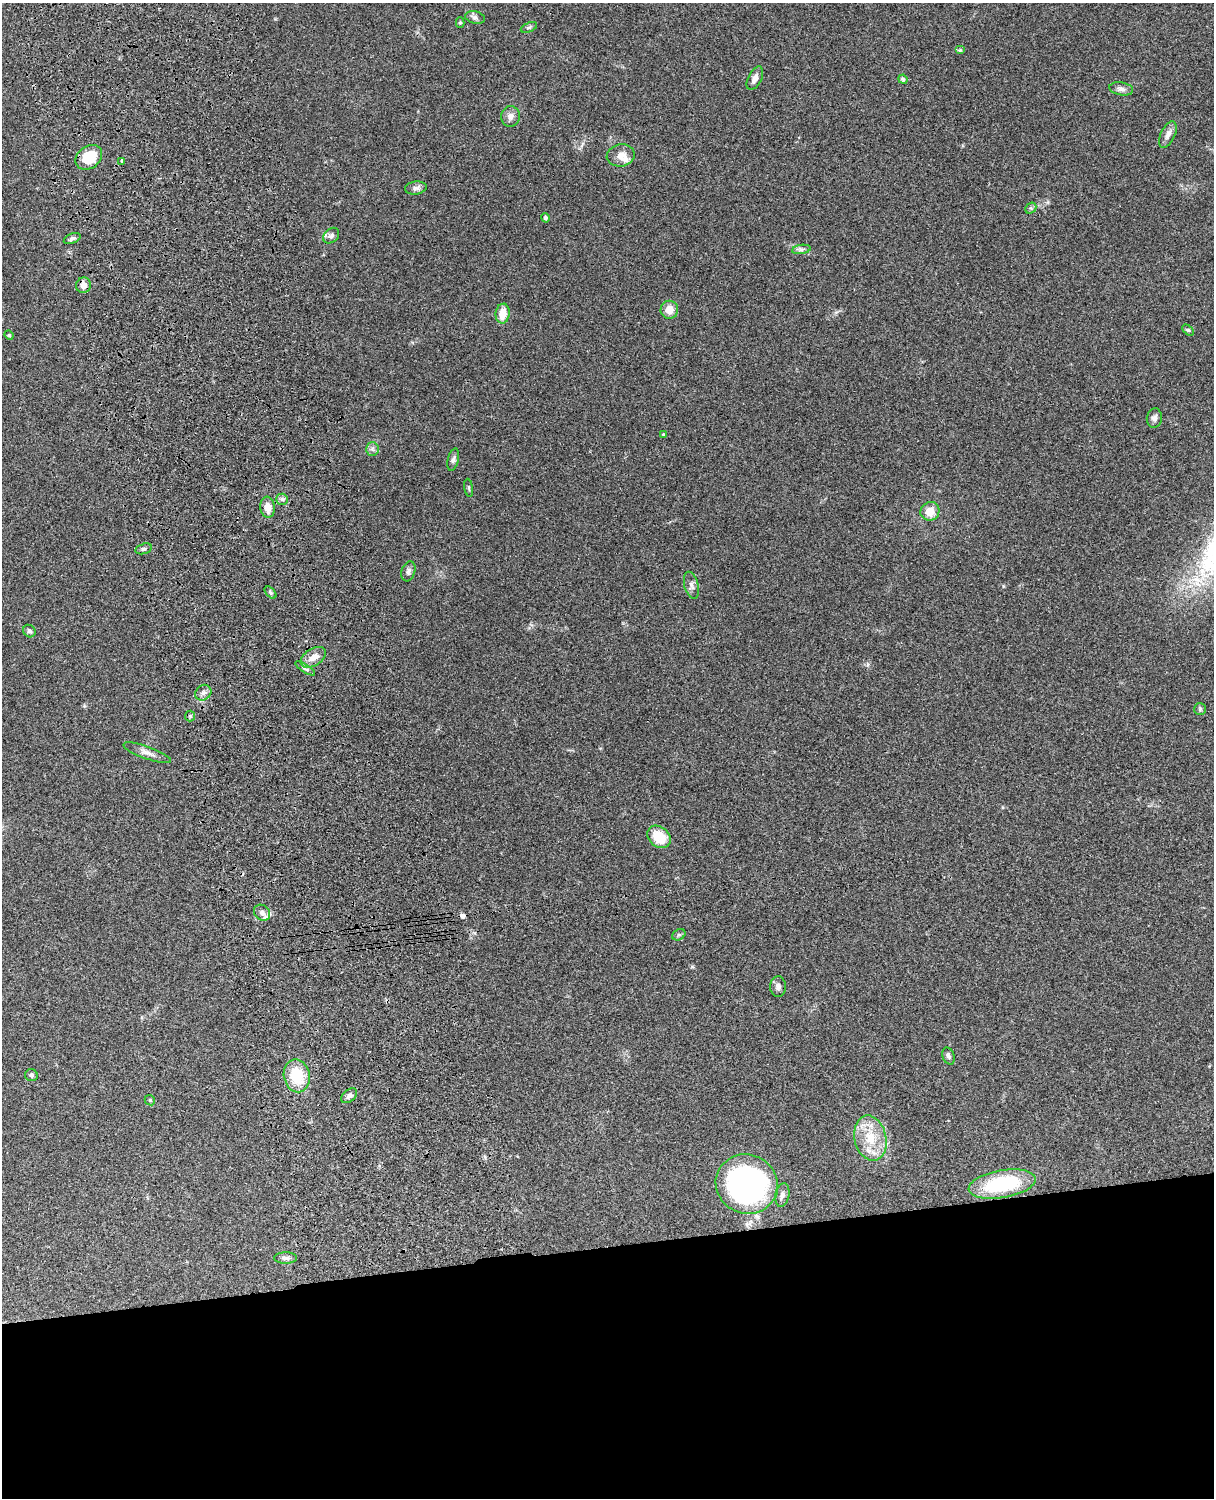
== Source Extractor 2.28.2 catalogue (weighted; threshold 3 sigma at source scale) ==
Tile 11 of 4 x 3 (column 3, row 3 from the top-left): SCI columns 2546-3757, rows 277-1772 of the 5087 x 4926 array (HDU 1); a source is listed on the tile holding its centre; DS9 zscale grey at full resolution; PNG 1216 x 1500 px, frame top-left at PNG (2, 3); each listed source drawn as its Kron ellipse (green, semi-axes under 4 px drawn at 4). Shown black and unused: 17% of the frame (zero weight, under 3 of 4 exposures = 6% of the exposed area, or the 3 px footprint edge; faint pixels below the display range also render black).
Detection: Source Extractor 2.28.2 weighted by HDU 2 'WHT'; one run over the whole footprint, this tile lists its part. Background 0.104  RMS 0.0065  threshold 0.0292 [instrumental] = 3 sigma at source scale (4.5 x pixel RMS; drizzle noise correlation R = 1.50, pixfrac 1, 0.05/0.05 arcsec/px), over >= 5 px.
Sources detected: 61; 1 cosmic-ray / hot-pixel residue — neither listed nor drawn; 4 inside a brighter listed object's ellipse — not listed separately; the other 56 listed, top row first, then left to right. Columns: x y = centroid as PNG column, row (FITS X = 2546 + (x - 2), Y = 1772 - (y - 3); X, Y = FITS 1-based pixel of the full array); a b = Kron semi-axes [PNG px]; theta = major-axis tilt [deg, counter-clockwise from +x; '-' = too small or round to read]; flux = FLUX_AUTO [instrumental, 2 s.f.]
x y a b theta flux
475 18 10 6 -13 2
460 23 5 4 - 1
529 27 8 4 24 1.2
960 50 5 4 - 0.73
755 78 13 6 64 3.7
903 79 5 4 - 1
1121 89 12 6 -10 2.6
511 116 10 9 - 3.6
1168 134 14 7 65 3.6
621 155 14 11 10 5.5
89 157 14 11 36 17
122 161 3 3 - 0.89
416 188 11 6 8 2.2
1031 208 6 5 - 1.2
545 218 5 4 - 1.5
331 236 9 6 44 2.1
72 239 9 5 23 1.5
801 249 9 4 8 1.8
83 285 8 7 - 3.6
669 310 9 8 - 6.9
503 314 10 7 81 9.3
1188 330 7 4 -43 0.92
9 335 5 4 - 0.69
1154 418 10 7 80 2.4
663 435 3 3 - 0.78
372 449 7 6 - 1.9
453 459 11 5 77 1.9
469 488 9 3 -81 0.86
282 499 6 5 - 1.6
268 507 11 7 -84 5.6
930 511 10 9 - 8.8
144 549 8 5 16 1.6
408 571 10 6 72 2.1
691 585 14 7 -75 3
270 592 7 4 -46 1.1
29 631 7 6 - 1.6
313 657 14 8 33 5.8
305 668 11 4 -33 1.7
203 693 8 7 - 2.7
1200 709 6 6 - 1.1
190 716 5 5 - 0.95
147 753 25 6 -20 4.4
659 837 13 10 -40 16
262 913 9 7 -43 3.1
679 935 7 5 29 1.1
778 987 10 8 -88 2.8
948 1056 9 6 -70 1.9
31 1075 6 6 - 1.4
297 1076 16 13 -78 22
349 1096 9 6 39 2.3
150 1100 5 4 - 0.9
870 1138 23 16 -77 18
747 1184 31 29 -25 180
1002 1184 34 14 10 53
782 1195 12 7 78 2.5
286 1258 11 5 -1 2.3